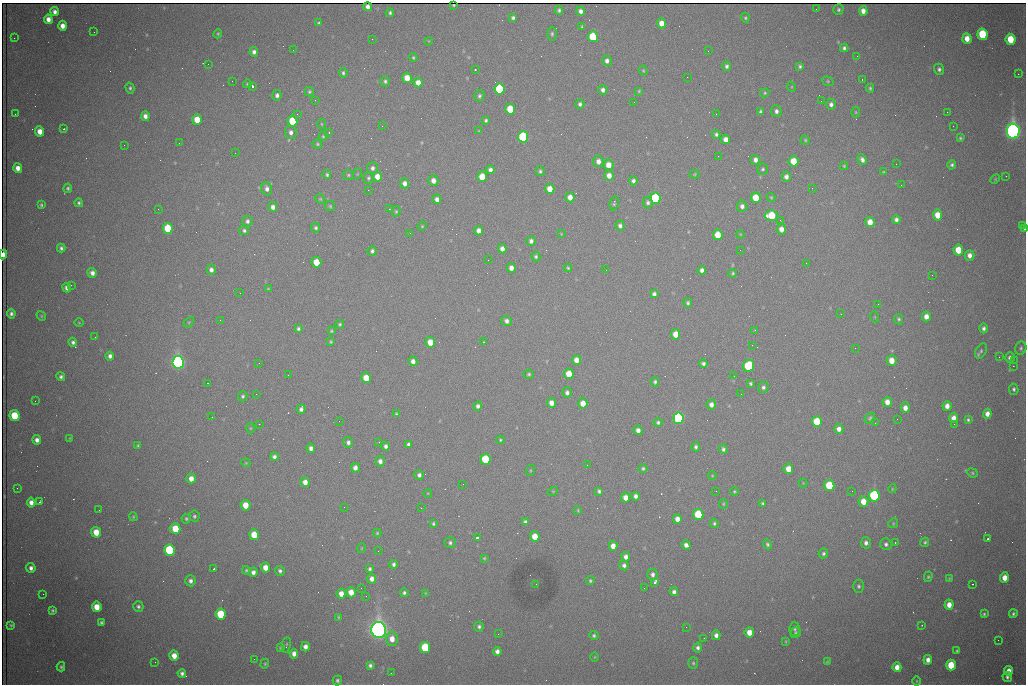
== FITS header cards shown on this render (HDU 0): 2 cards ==
NAXIS1  =                 1024 /fastest changing axis
NAXIS2  =                  682 /next to fastest changing axis

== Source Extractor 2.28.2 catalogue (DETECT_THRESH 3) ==
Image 1024 x 682 px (HDU 0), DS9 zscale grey, 1 PNG px = 1 image px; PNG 1028 x 686 px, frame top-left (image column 1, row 682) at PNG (2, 3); each listed source drawn as its Kron ellipse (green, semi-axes under 4 px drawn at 4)
Background 2090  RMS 27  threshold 82.3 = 3 sigma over >= 5 px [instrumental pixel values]
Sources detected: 430; all 430 listed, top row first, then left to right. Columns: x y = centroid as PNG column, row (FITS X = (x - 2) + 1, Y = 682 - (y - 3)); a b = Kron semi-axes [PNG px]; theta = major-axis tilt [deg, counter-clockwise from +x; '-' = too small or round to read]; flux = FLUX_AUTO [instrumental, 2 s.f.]
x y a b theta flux
453 5 3 2 - 2.3e+03
368 7 4 4 - 7.4e+03
816 9 2 2 - 9.6e+02
838 9 5 5 - 3.5e+03
559 10 4 4 - 3.6e+03
581 11 4 4 - 7.6e+03
863 11 5 4 - 1.2e+04
55 12 4 4 - 7.8e+03
390 13 4 3 - 3.7e+03
513 18 4 4 - 4.2e+03
745 18 5 4 - 3.0e+03
48 19 5 4 - 1.3e+04
319 23 4 3 - 2.7e+03
661 23 5 4 - 1.7e+04
62 26 5 4 - 1.4e+04
582 27 3 3 - 2.2e+03
94 32 2 2 - 1.2e+03
218 34 4 3 - 2.2e+03
552 34 7 4 90 3.5e+03
983 34 6 5 - 1.3e+05
593 37 5 5 - 9.8e+04
14 38 3 2 - 1.4e+03
967 38 5 4 - 2.0e+04
372 39 2 2 - 9.7e+02
1011 39 5 5 - 5.7e+04
428 41 4 2 - 1.3e+03
844 48 4 4 - 4.6e+03
293 50 2 2 - 7.4e+02
708 51 2 2 - 9.0e+02
254 52 5 4 - 6.3e+03
857 56 2 2 - 2.3e+03
413 58 4 3 - 2.4e+03
607 61 5 4 - 7.3e+03
208 64 2 2 - 2.9e+03
727 66 5 4 - 4.8e+03
800 66 4 3 - 3.6e+03
939 69 5 5 - 4.6e+03
475 70 3 2 - 6.8e+03
643 71 5 4 - 2.0e+03
343 73 5 3 - 3.3e+03
1018 74 2 2 - 1.5e+04
687 77 2 2 - 1.0e+03
407 78 5 4 - 2.8e+04
862 79 3 2 - 3.9e+03
232 81 2 2 - 7.6e+02
385 81 5 4 - 3.9e+03
828 81 6 4 -22 2.7e+03
418 82 5 4 - 1.5e+04
247 84 4 4 - 2.4e+03
252 86 3 3 - 1.1e+05
792 87 5 3 - 1.5e+03
130 88 5 4 - 3.3e+03
870 88 4 3 - 3.0e+03
500 89 5 5 - 1.9e+05
603 90 5 4 - 6.7e+03
639 91 4 4 - 2.1e+03
309 92 5 4 - 3.2e+03
765 93 5 4 - 2.3e+03
277 95 5 4 - 6.1e+03
479 96 6 5 - 4.0e+03
315 100 2 2 - 1.2e+03
821 101 2 2 - 7.9e+02
634 102 2 2 - 7.9e+02
580 104 5 4 - 4.9e+03
831 104 5 5 - 6.2e+03
510 109 5 5 - 6.2e+04
776 111 6 5 - 5.9e+03
760 112 4 3 - 3.4e+03
856 112 5 3 - 1.9e+03
947 112 2 2 - 3.2e+03
15 114 2 2 - 1.0e+03
297 114 3 3 - 2.7e+03
716 114 2 2 - 7.9e+02
145 116 5 4 - 9.2e+03
197 120 5 5 - 3.6e+04
486 120 3 3 - 3.2e+03
292 121 5 5 - 8.2e+04
321 124 5 3 - 1.6e+03
382 126 2 2 - 1.9e+03
953 126 2 2 - 7.5e+02
64 129 3 3 - 2.1e+03
40 131 5 4 - 1.9e+04
479 131 4 3 - 1.5e+03
1013 131 7 6 - 1.3e+06
291 132 6 6 - 7.6e+03
329 133 3 2 - 1.8e+03
716 134 4 4 - 4.0e+03
323 136 5 4 - 2.2e+03
523 137 6 5 - 2.4e+05
960 138 3 3 - 2.6e+03
726 139 5 4 - 1.3e+04
805 140 4 4 - 2.3e+03
179 143 2 2 - 3.9e+03
317 144 5 4 - 2.7e+03
124 145 2 2 - 1.9e+03
235 153 2 2 - 1.3e+03
718 156 2 2 - 8.5e+02
755 160 5 4 - 8.8e+03
862 160 5 4 - 7.3e+03
598 161 6 5 - 1.1e+04
794 161 5 5 - 3.9e+04
896 164 2 2 - 1.3e+03
608 165 5 5 - 2.2e+04
952 165 5 4 - 3.9e+03
844 166 4 4 - 2.1e+03
18 168 5 4 - 1.3e+04
372 168 6 5 - 5.8e+03
763 169 6 5 - 3.5e+03
490 170 4 4 - 7.1e+03
540 171 5 4 - 3.3e+03
883 172 4 4 - 1.8e+03
357 174 5 3 - 1.5e+03
695 174 5 4 - 2.0e+03
327 175 5 4 - 3.3e+03
348 175 5 5 - 2.7e+03
609 175 5 5 - 1.5e+04
1006 176 2 2 - 1.2e+03
377 177 5 4 - 1.8e+04
482 177 5 5 - 3.7e+04
786 177 5 4 - 8.1e+03
368 178 6 5 - 3.4e+03
995 179 6 3 46 1.8e+03
433 181 5 5 - 1.2e+04
633 181 4 4 - 5.8e+03
405 183 5 4 - 8.7e+03
901 185 2 2 - 1.7e+03
68 188 5 4 - 3.3e+03
812 188 2 2 - 3.2e+03
267 189 7 5 -74 8.0e+03
550 189 5 4 - 2.3e+04
368 190 2 2 - 8.5e+03
570 197 5 4 - 1.4e+04
771 197 4 3 - 2.2e+03
656 198 5 5 - 2.2e+05
756 198 5 5 - 4.4e+04
320 199 5 4 - 2.3e+03
437 199 5 4 - 8.5e+03
648 202 6 5 - 4.8e+03
79 203 4 4 - 3.6e+03
614 203 7 3 79 2.9e+03
41 205 4 3 - 2.7e+03
330 206 5 5 - 2.7e+03
742 206 6 5 - 7.3e+03
273 207 5 4 - 9.3e+03
158 209 2 2 - 7.9e+02
389 209 3 2 - 1.3e+03
396 211 5 4 - 2.3e+03
937 215 5 4 - 2.8e+04
771 216 6 5 - 8.2e+04
896 219 4 4 - 5.9e+03
780 220 3 2 - 2.5e+03
247 221 5 5 - 5.1e+03
870 222 5 4 - 2.2e+04
1023 225 4 3 - 2.0e+03
422 226 5 4 - 2.1e+03
620 226 5 4 - 5.6e+03
168 228 5 5 - 8.3e+04
316 228 5 4 - 4.0e+03
781 229 5 4 - 1.5e+04
1024 229 3 2 - 4.6e+03
244 230 5 4 - 3.9e+03
479 231 5 4 - 1.1e+04
410 233 2 2 - 9.3e+02
561 234 4 3 - 1.6e+03
740 234 4 3 - 1.5e+03
718 235 5 5 - 3.9e+04
531 241 5 4 - 6.7e+03
61 248 4 3 - 4.1e+03
502 249 5 4 - 1.0e+04
740 250 2 2 - 8.3e+02
958 250 5 5 - 4.0e+04
372 251 4 4 - 4.4e+03
3 254 5 3 - 1.3e+04
970 255 5 5 - 1.1e+04
536 256 5 4 - 3.5e+03
488 260 2 2 - 2.1e+03
316 262 5 5 - 4.5e+04
806 263 2 2 - 1.3e+03
511 268 5 4 - 1.0e+04
568 268 4 4 - 2.4e+03
211 270 5 4 - 7.5e+03
606 270 2 2 - 1.2e+03
702 270 4 4 - 7.6e+03
92 273 5 4 - 9.0e+03
733 273 4 4 - 2.7e+03
932 275 2 2 - 1.2e+03
71 285 2 2 - 7.1e+03
67 288 5 4 - 1.1e+04
268 289 4 4 - 2.1e+03
240 293 2 2 - 7.8e+02
654 294 4 4 - 5.7e+03
688 303 5 4 - 3.7e+03
878 304 2 2 - 1.2e+03
11 314 5 4 - 5.5e+03
841 314 2 2 - 2.6e+03
41 316 5 4 - 2.2e+03
926 316 5 4 - 1.4e+04
875 317 5 3 - 1.7e+03
899 319 5 4 - 3.3e+03
220 320 3 2 - 1.4e+03
507 321 5 5 - 7.0e+03
189 322 6 4 45 2.1e+03
79 323 4 3 - 1.5e+03
340 324 4 4 - 2.8e+03
984 328 5 4 - 5.5e+03
298 329 4 3 - 3.6e+03
755 330 3 3 - 2.2e+03
331 331 4 3 - 2.3e+03
676 334 5 4 - 3.0e+04
95 337 2 2 - 9.1e+02
73 342 4 4 - 4.9e+03
331 342 4 4 - 2.5e+03
430 342 5 5 - 2.8e+04
484 342 3 2 - 1.2e+03
752 345 2 2 - 4.3e+03
855 348 2 2 - 7.4e+02
1021 348 7 5 67 3.9e+03
981 351 8 5 59 3.9e+03
110 356 4 4 - 6.9e+03
999 357 2 2 - 9.2e+02
1010 358 5 5 - 5.8e+03
576 360 5 4 - 1.4e+04
1014 360 2 2 - 2.3e+03
413 361 5 4 - 9.6e+03
892 361 5 5 - 2.4e+04
178 362 6 6 - 9.0e+05
259 363 3 2 - 1.9e+03
703 364 4 4 - 5.0e+03
749 366 6 5 - 1.5e+05
1013 366 2 2 - 1.9e+04
529 374 5 4 - 2.9e+03
569 374 5 5 - 3.8e+04
288 375 2 2 - 1.6e+03
734 376 2 2 - 1.0e+03
61 377 5 4 - 4.4e+03
366 378 5 5 - 3.4e+04
655 382 4 4 - 3.5e+03
208 383 3 2 - 1.8e+03
751 383 4 3 - 3.0e+03
763 387 5 5 - 4.4e+03
1014 389 6 4 -79 3.9e+03
567 393 5 5 - 6.5e+03
256 394 2 2 - 1.8e+03
741 394 2 2 - 8.5e+02
243 396 5 4 - 3.4e+03
35 401 2 2 - 1.4e+03
887 402 5 4 - 1.6e+04
551 403 5 4 - 1.3e+04
583 403 5 4 - 2.3e+04
711 404 5 4 - 9.3e+03
478 406 5 4 - 5.9e+03
947 406 5 4 - 1.2e+04
905 408 5 4 - 1.1e+04
301 409 5 4 - 6.2e+03
397 414 3 3 - 2.6e+03
987 414 5 4 - 1.1e+04
14 416 5 5 - 8.2e+04
212 417 2 2 - 7.6e+02
678 418 6 5 - 4.3e+05
870 418 6 4 52 3.0e+03
953 418 5 4 - 1.2e+04
897 419 2 2 - 1.0e+03
968 420 4 3 - 2.9e+03
339 421 2 2 - 1.1e+03
817 421 5 5 - 7.2e+04
658 422 4 4 - 3.6e+03
875 423 3 2 - 2.0e+03
259 424 2 2 - 1.0e+03
954 424 2 2 - 9.8e+03
250 428 5 3 - 1.8e+03
839 429 5 4 - 1.0e+04
638 430 5 4 - 9.3e+03
70 438 4 3 - 1.6e+03
37 440 4 4 - 9.1e+03
500 440 4 4 - 2.4e+03
348 442 5 5 - 6.3e+03
379 442 2 2 - 1.1e+03
408 444 4 3 - 4.2e+03
138 446 4 3 - 2.6e+03
385 446 4 4 - 6.0e+03
696 447 5 4 - 4.3e+03
311 448 5 4 - 8.2e+03
723 449 4 4 - 4.3e+03
274 457 4 4 - 5.5e+03
485 459 5 5 - 9.9e+04
380 461 5 4 - 8.2e+03
246 463 4 3 - 1.7e+03
587 465 2 2 - 5.7e+03
355 468 5 4 - 9.3e+03
643 468 4 4 - 3.2e+03
788 469 5 5 - 2.5e+04
530 470 6 3 71 1.9e+03
972 473 5 4 - 2.6e+03
419 475 5 5 - 5.9e+03
712 476 4 3 - 1.4e+03
191 479 5 4 - 1.4e+04
305 482 5 4 - 1.3e+04
803 483 4 4 - 1.6e+03
463 484 2 2 - 1.3e+03
829 485 5 5 - 8.9e+04
17 488 2 2 - 1.0e+03
892 489 4 3 - 1.7e+03
553 491 5 3 - 1.4e+03
599 491 4 3 - 3.9e+03
716 491 3 2 - 2.3e+03
852 491 2 2 - 1.5e+03
734 492 4 4 - 2.0e+03
428 493 4 3 - 1.3e+03
636 496 4 4 - 7.1e+03
874 496 6 5 - 3.3e+05
626 498 5 4 - 1.5e+04
40 501 3 2 - 1.8e+03
31 502 5 4 - 1.1e+04
863 502 5 5 - 2.6e+04
763 503 4 3 - 3.4e+03
723 504 5 4 - 2.1e+03
245 505 5 5 - 3.5e+04
344 507 2 2 - 4.0e+03
421 508 2 2 - 9.5e+02
99 510 2 2 - 9.9e+02
578 510 4 3 - 1.9e+03
698 514 5 5 - 1.1e+05
194 516 5 5 - 3.6e+03
133 517 4 3 - 2.0e+03
186 519 5 4 - 3.1e+03
677 519 5 4 - 1.4e+04
525 522 4 4 - 5.3e+03
714 523 5 4 - 3.1e+03
893 523 5 4 - 2.3e+03
433 524 4 3 - 2.9e+03
175 529 5 5 - 5.2e+04
96 532 5 5 - 3.1e+04
377 533 4 4 - 2.2e+03
254 535 5 5 - 4.3e+04
535 536 5 4 - 3.2e+04
478 537 4 3 - 4.7e+03
987 539 3 2 - 3.5e+03
925 542 5 4 - 2.9e+03
450 543 5 5 - 4.7e+03
866 543 6 5 - 7.4e+03
895 543 3 3 - 1.9e+03
767 544 5 4 - 3.1e+03
886 544 6 5 - 5.2e+03
686 545 5 4 - 8.8e+03
613 546 5 4 - 1.5e+04
362 548 5 3 - 1.5e+03
170 550 6 5 - 2.1e+05
378 551 2 2 - 1.7e+03
823 553 5 4 - 3.9e+03
626 557 5 4 - 8.5e+03
484 558 4 3 - 2.1e+03
394 564 4 3 - 5.1e+03
624 565 5 4 - 6.0e+03
265 567 5 4 - 1.8e+04
31 568 5 4 - 7.2e+03
214 569 3 2 - 2.0e+03
370 569 4 3 - 3.7e+03
246 570 4 3 - 2.4e+03
280 571 5 4 - 4.8e+03
253 572 5 4 - 7.7e+03
652 574 6 5 - 7.0e+03
928 577 5 4 - 2.8e+03
949 578 4 4 - 1.8e+03
1004 578 5 4 - 2.0e+04
372 579 5 4 - 1.0e+04
190 581 5 5 - 7.0e+03
590 581 4 4 - 2.8e+03
654 582 3 3 - 1.0e+05
536 584 2 2 - 1.0e+03
972 584 3 2 - 2.4e+03
859 586 6 5 - 4.2e+03
361 588 2 2 - 7.9e+02
644 588 2 2 - 1.1e+03
351 592 5 4 - 2.2e+04
674 592 4 4 - 6.1e+03
404 593 4 4 - 4.1e+03
425 593 4 3 - 1.4e+03
43 594 2 2 - 9.7e+03
341 594 5 4 - 1.5e+04
366 596 2 2 - 1.1e+03
949 605 5 4 - 1.8e+04
97 607 5 5 - 2.9e+04
138 607 5 5 - 4.6e+03
52 610 3 3 - 3.0e+03
221 614 5 5 - 9.1e+04
984 614 3 3 - 2.7e+03
1013 614 4 4 - 3.2e+03
338 617 4 3 - 1.8e+03
101 622 4 3 - 3.5e+03
11 625 4 3 - 2.4e+03
922 625 2 2 - 1.2e+03
479 626 5 4 - 4.4e+03
686 627 2 2 - 8.5e+02
795 629 6 5 - 4.1e+03
379 630 8 7 - 1.7e+06
749 632 5 4 - 2.1e+04
796 633 6 5 - 3.2e+03
498 634 2 2 - 8.5e+02
716 635 5 4 - 8.1e+03
594 636 4 4 - 3.5e+03
704 638 2 2 - 1.0e+03
392 639 7 6 - 1.9e+04
998 640 2 2 - 1.0e+03
786 641 4 2 - 1.7e+03
286 645 8 2 81 2.2e+03
305 647 5 4 - 9.6e+03
425 647 5 5 - 1.3e+05
280 648 3 3 - 1.8e+03
698 648 5 4 - 5.4e+03
497 651 4 4 - 8.4e+03
957 651 4 3 - 3.0e+03
294 654 5 4 - 1.0e+04
174 656 5 4 - 2.0e+04
595 657 5 3 - 1.4e+03
254 659 2 2 - 5.6e+03
928 660 5 4 - 9.9e+03
827 661 4 4 - 1.5e+03
155 662 2 2 - 9.9e+02
693 663 6 5 - 2.9e+03
265 664 5 4 - 2.4e+03
370 665 4 4 - 4.6e+03
951 665 5 5 - 6.0e+04
61 667 5 3 - 3.1e+03
897 667 5 4 - 1.6e+04
1009 671 5 4 - 1.3e+04
182 673 4 4 - 5.8e+03
391 673 2 2 - 9.2e+02
1007 677 5 4 - 4.5e+03
337 680 5 4 - 3.8e+03
917 681 5 3 - 1.7e+03
At the frame edge (FLAGS 8, measured only in part): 2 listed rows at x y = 1024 229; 3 254